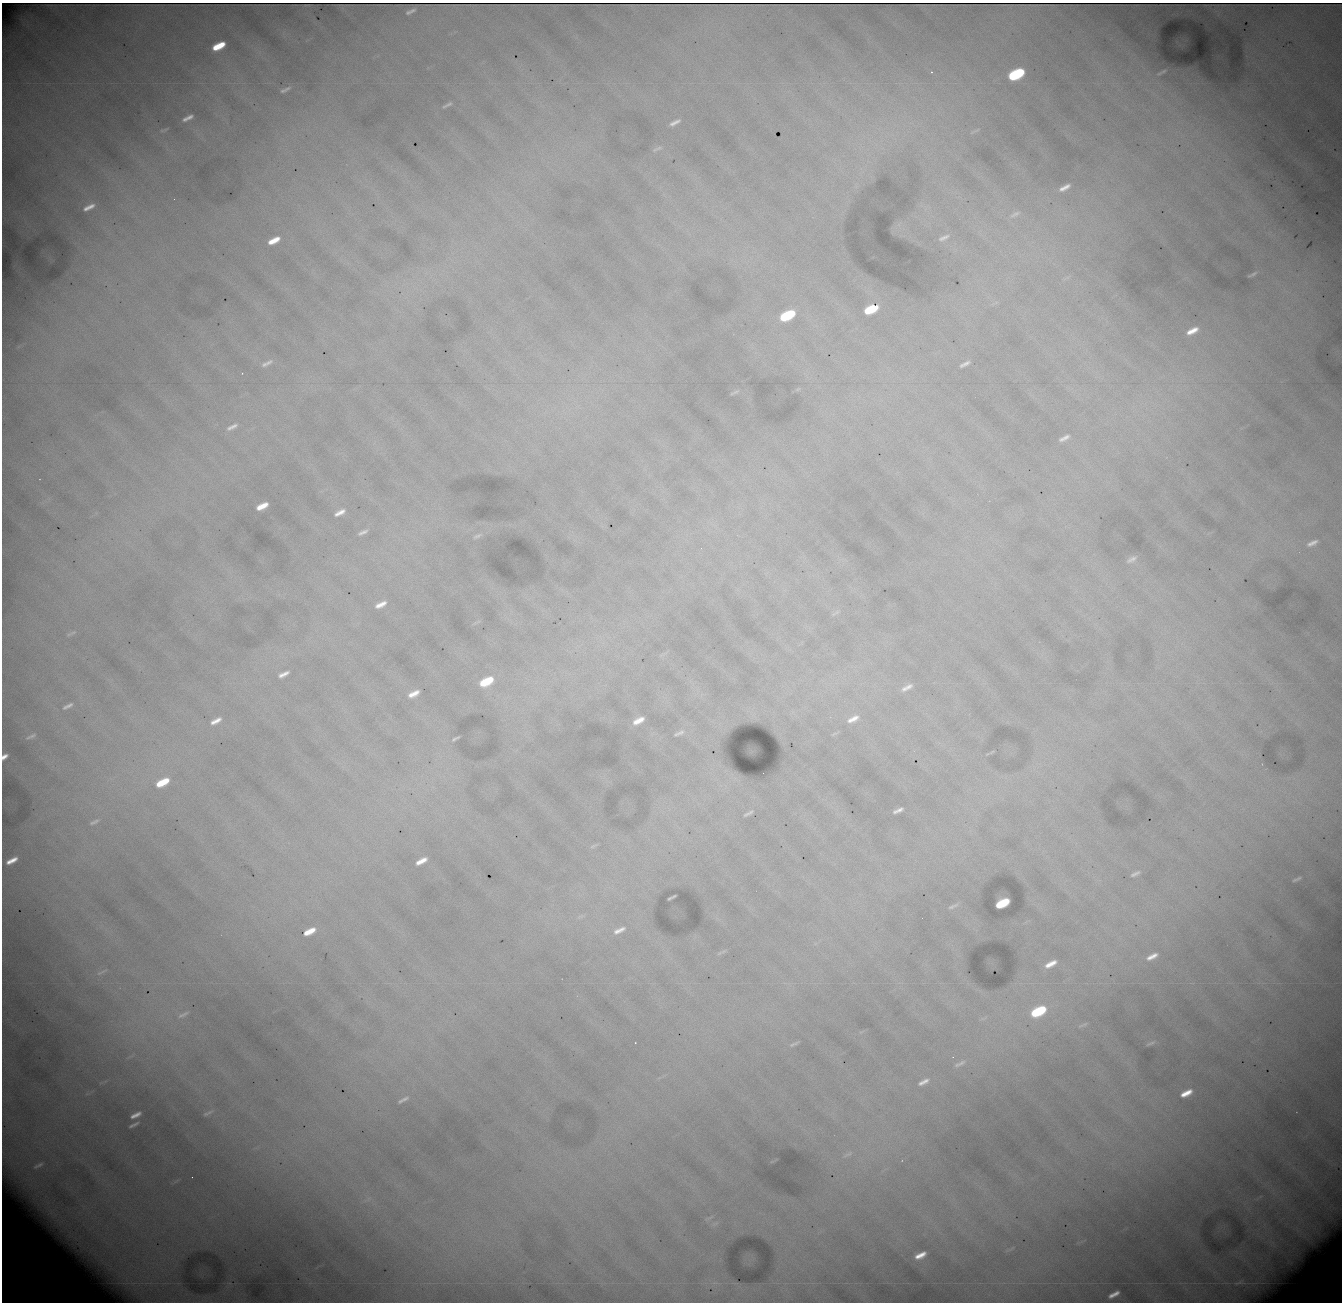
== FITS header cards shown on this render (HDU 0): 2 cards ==
NAXIS1  = 1340
NAXIS2  = 1300

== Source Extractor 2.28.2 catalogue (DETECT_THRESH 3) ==
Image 1340 x 1300 px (HDU 0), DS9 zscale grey, 1 PNG px = 1 image px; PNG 1344 x 1304 px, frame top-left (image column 1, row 1300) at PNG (2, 3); no overlay
Background 19500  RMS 120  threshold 373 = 3 sigma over >= 5 px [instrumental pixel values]
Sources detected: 92; all 92 listed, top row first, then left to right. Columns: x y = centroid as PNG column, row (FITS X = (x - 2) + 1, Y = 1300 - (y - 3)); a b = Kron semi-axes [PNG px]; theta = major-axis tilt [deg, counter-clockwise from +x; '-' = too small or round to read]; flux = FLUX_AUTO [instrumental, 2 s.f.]
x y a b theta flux
412 10 6 3 24 1.7e+04
408 12 4 3 - 1.3e+04
219 46 12 5 27 2.7e+05
1164 71 11 4 32 1.9e+04
931 72 3 3 - 9.4e+03
1016 74 12 6 26 1.1e+06
285 90 14 4 25 3.3e+04
447 105 18 6 30 4.2e+04
188 118 11 4 26 4.9e+04
675 122 13 5 27 4.8e+04
165 129 10 3 23 1.5e+04
975 131 15 2 24 1.4e+04
657 149 17 5 22 2.8e+04
1064 188 17 7 27 8.2e+04
89 207 16 6 26 8.3e+04
1015 214 17 6 26 3.9e+04
944 238 15 6 24 4.1e+04
274 240 13 6 26 1.4e+05
1253 274 9 3 27 2.1e+04
871 309 12 6 24 4.2e+05
787 315 12 6 27 7.8e+05
1192 331 14 6 26 1.1e+05
268 363 13 6 33 3.5e+04
264 364 6 6 - 2.1e+04
965 364 10 3 27 3.6e+04
242 373 2 2 - 4.9e+03
736 392 10 4 27 1.5e+04
232 427 16 6 26 5.0e+04
1064 438 11 4 26 4.4e+04
262 506 11 5 26 1.2e+05
340 512 11 4 27 5.9e+04
363 532 10 3 24 3.1e+04
477 536 12 5 23 2.2e+04
1312 543 15 6 24 5.6e+04
1132 559 12 5 29 3.7e+04
381 604 11 4 25 7.2e+04
836 613 14 4 32 1.9e+04
73 632 11 5 29 2.5e+04
283 674 11 4 26 5.3e+04
486 681 13 7 27 3.8e+05
907 687 17 6 29 6.5e+04
414 694 12 5 26 8.1e+04
68 706 18 6 27 5.3e+04
854 718 14 9 36 7.9e+04
850 720 9 8 - 5.2e+04
216 721 17 7 27 9.1e+04
638 721 11 5 27 8.4e+04
679 733 16 5 23 3.6e+04
834 734 11 3 30 1.5e+04
31 736 13 4 22 2.7e+04
455 739 7 2 27 1.9e+04
992 752 7 2 44 7.7e+03
4 757 7 4 40 4.9e+04
162 782 13 6 27 2.7e+05
898 810 10 3 23 3.8e+04
748 813 16 4 29 2.9e+04
94 822 16 6 23 3.9e+04
593 846 12 4 23 1.8e+04
12 861 11 4 27 8.2e+04
421 861 11 4 28 8.7e+04
1135 874 11 4 25 3.4e+04
1297 879 11 3 26 2.1e+04
674 896 5 2 - 1.2e+04
1002 903 12 6 27 4.2e+05
953 906 15 4 22 2.6e+04
619 930 16 6 25 6.1e+04
309 931 12 5 26 1.4e+05
719 953 10 3 39 1.4e+04
1152 956 19 7 26 9.9e+04
1051 964 11 5 27 8.9e+04
101 972 15 3 26 2.0e+04
1038 1011 12 6 27 6.6e+05
183 1014 19 6 26 4.5e+04
1084 1024 10 4 33 2.0e+04
1151 1043 13 4 23 2.4e+04
794 1044 14 4 24 2.3e+04
953 1057 2 2 - 4.6e+03
961 1063 14 5 35 3.3e+04
923 1082 15 6 26 5.7e+04
101 1083 10 4 29 2.2e+04
1186 1093 13 6 26 1.2e+05
87 1094 10 5 1 2.7e+04
403 1100 15 4 27 3.2e+04
206 1114 9 5 10 2.3e+04
136 1115 12 5 25 6.3e+04
134 1125 14 4 25 3.3e+04
848 1154 14 3 26 2.0e+04
39 1165 8 2 25 1.5e+04
70 1239 37 30 -64 5.6e+05
920 1255 14 7 25 1.1e+05
1114 1294 11 4 27 6.9e+04
8 1297 30 23 -35 2.3e+05
At the frame edge (FLAGS 8, measured only in part): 2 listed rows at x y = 4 757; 8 1297